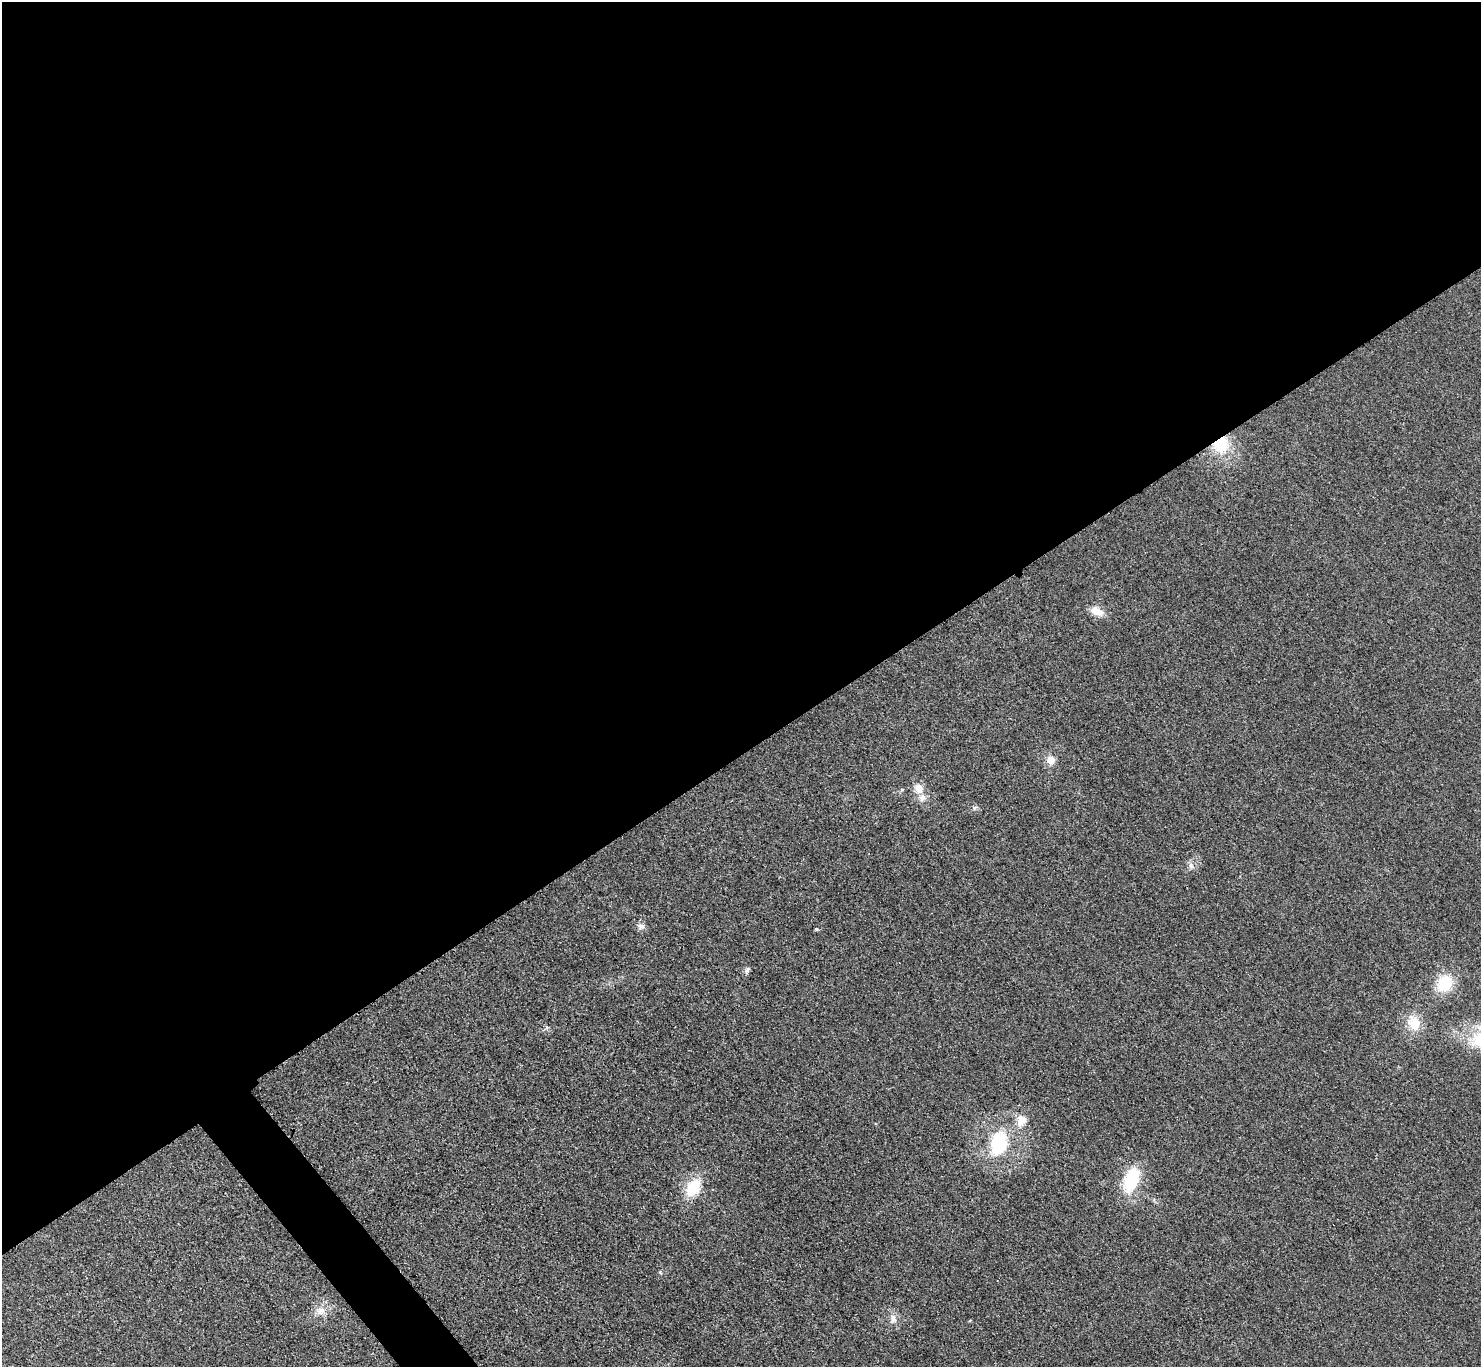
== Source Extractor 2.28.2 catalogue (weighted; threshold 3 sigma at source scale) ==
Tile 2 of 4 x 4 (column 2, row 1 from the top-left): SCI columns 1489-2967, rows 4262-5626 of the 5943 x 5938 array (HDU 1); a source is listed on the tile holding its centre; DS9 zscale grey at full resolution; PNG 1483 x 1369 px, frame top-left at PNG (2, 2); no overlay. Shown black and unused: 56% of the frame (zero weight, under 3 of 4 exposures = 1% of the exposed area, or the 3 px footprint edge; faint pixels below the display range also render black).
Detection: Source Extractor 2.28.2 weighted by HDU 2 'WHT'; one run over the whole footprint, this tile lists its part. Background 0.0435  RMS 0.0066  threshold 0.0298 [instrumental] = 3 sigma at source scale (4.5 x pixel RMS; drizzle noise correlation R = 1.50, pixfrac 1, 0.05/0.05 arcsec/px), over >= 5 px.
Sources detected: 19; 1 inside a brighter listed object's ellipse — not listed separately; the other 18 listed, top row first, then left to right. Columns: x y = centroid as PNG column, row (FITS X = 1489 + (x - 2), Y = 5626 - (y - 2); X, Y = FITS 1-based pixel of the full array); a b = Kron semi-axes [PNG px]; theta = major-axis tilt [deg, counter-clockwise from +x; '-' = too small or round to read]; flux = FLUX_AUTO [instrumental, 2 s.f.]
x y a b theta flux
1221 444 18 17 - 26
1097 611 18 10 -22 7.7
1051 760 7 7 - 8.8
919 788 12 11 - 7.4
974 808 8 5 18 1.5
1191 866 11 6 -52 2.6
641 926 11 8 -10 3
816 929 4 4 - 0.91
747 970 10 6 54 1.9
1444 983 19 16 59 23
1414 1023 23 17 -70 14
1021 1121 18 14 68 9.3
999 1143 26 18 74 40
1131 1180 33 18 71 30
693 1188 22 15 57 22
660 1272 7 3 -60 0.68
320 1311 15 12 1 7.3
893 1319 14 8 -74 4.6
Overlapping masked pixels (flux is a lower limit): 1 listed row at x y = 1221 444